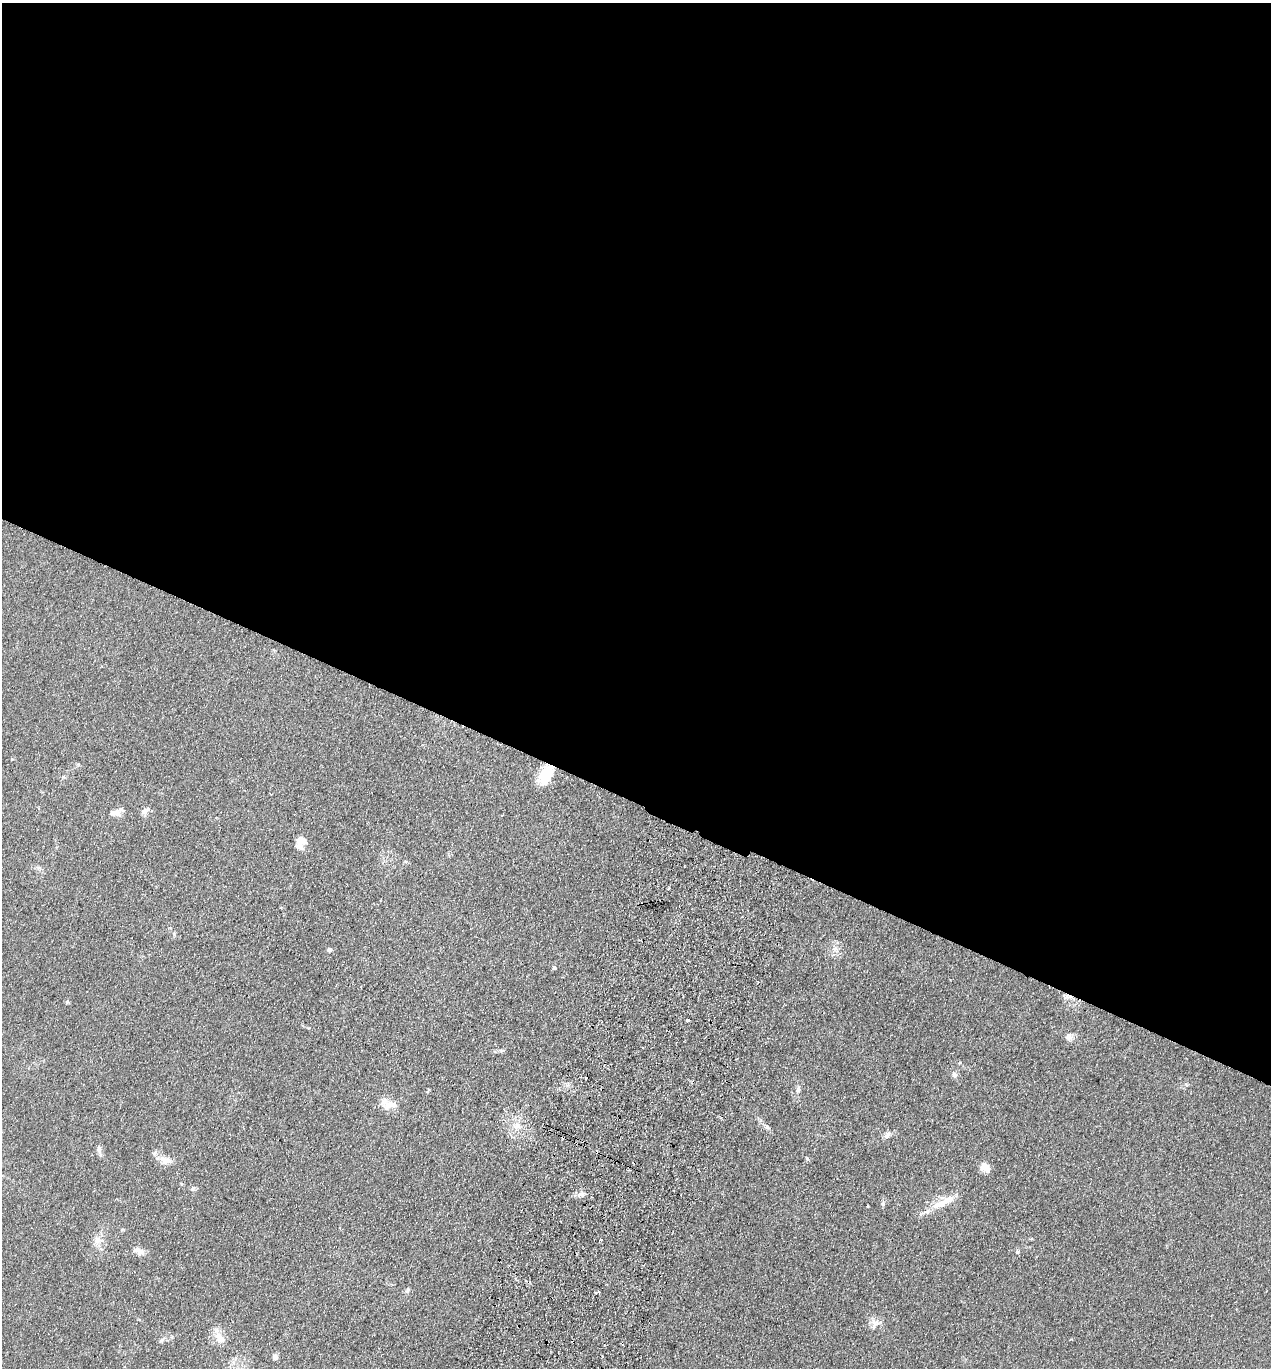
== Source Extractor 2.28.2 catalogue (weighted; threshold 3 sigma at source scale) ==
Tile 3 of 4 x 4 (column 3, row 1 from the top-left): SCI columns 2730-3998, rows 4123-5488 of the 5589 x 5512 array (HDU 1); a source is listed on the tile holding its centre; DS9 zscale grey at full resolution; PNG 1273 x 1370 px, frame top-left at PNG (2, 3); no overlay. Shown black and unused: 59% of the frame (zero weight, under 2 of 3 exposures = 3% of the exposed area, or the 3 px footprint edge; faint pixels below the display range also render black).
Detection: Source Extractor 2.28.2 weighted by HDU 2 'WHT'; one run over the whole footprint, this tile lists its part. Background 0.0961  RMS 0.01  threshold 0.0459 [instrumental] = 3 sigma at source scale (4.5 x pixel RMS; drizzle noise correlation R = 1.50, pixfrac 1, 0.05/0.05 arcsec/px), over >= 5 px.
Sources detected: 40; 1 inside a brighter object's white glare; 3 cosmic-ray / hot-pixel residue — not listed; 2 inside a brighter listed object's ellipse — not listed separately; the other 34 listed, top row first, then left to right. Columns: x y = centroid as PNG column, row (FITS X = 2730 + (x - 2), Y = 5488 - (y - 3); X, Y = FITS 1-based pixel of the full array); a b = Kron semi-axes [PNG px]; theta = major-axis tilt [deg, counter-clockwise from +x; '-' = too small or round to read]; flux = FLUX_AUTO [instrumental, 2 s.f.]
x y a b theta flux
547 772 18 12 35 24
144 811 10 7 41 4
115 813 15 8 -5 6
502 815 3 2 - 1.2
301 842 14 9 66 9.4
669 888 4 3 - 0.95
835 948 7 5 0 2.6
329 949 5 5 - 2.5
554 968 5 5 - 1.7
67 1002 5 5 - 1.3
687 1020 3 3 - 5
1069 1037 10 9 - 4.2
955 1075 7 7 - 3.3
798 1089 10 5 84 3
390 1105 19 11 6 11
517 1126 9 8 - 5.5
767 1127 9 6 -40 2.7
887 1135 10 7 50 3.5
99 1149 11 6 -85 3.3
807 1158 6 4 -20 1.2
166 1160 17 10 -11 8.8
985 1167 10 8 -38 11
580 1194 12 6 22 4
939 1204 25 9 27 16
601 1239 3 3 - 1.7
97 1240 12 6 -82 5.4
138 1251 16 8 -21 5.8
1017 1252 5 5 - 1.3
408 1290 7 5 37 1.9
597 1292 6 2 13 1.5
876 1323 17 7 -41 6.1
220 1338 19 10 -48 9.8
161 1341 7 4 19 1.8
275 1357 6 5 - 4.1
Overlapping masked pixels (flux is a lower limit): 1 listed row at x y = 547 772
Unlisted compact peaks at least as high as the median listed source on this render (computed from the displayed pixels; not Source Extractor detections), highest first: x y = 883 1204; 1186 1084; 193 1189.